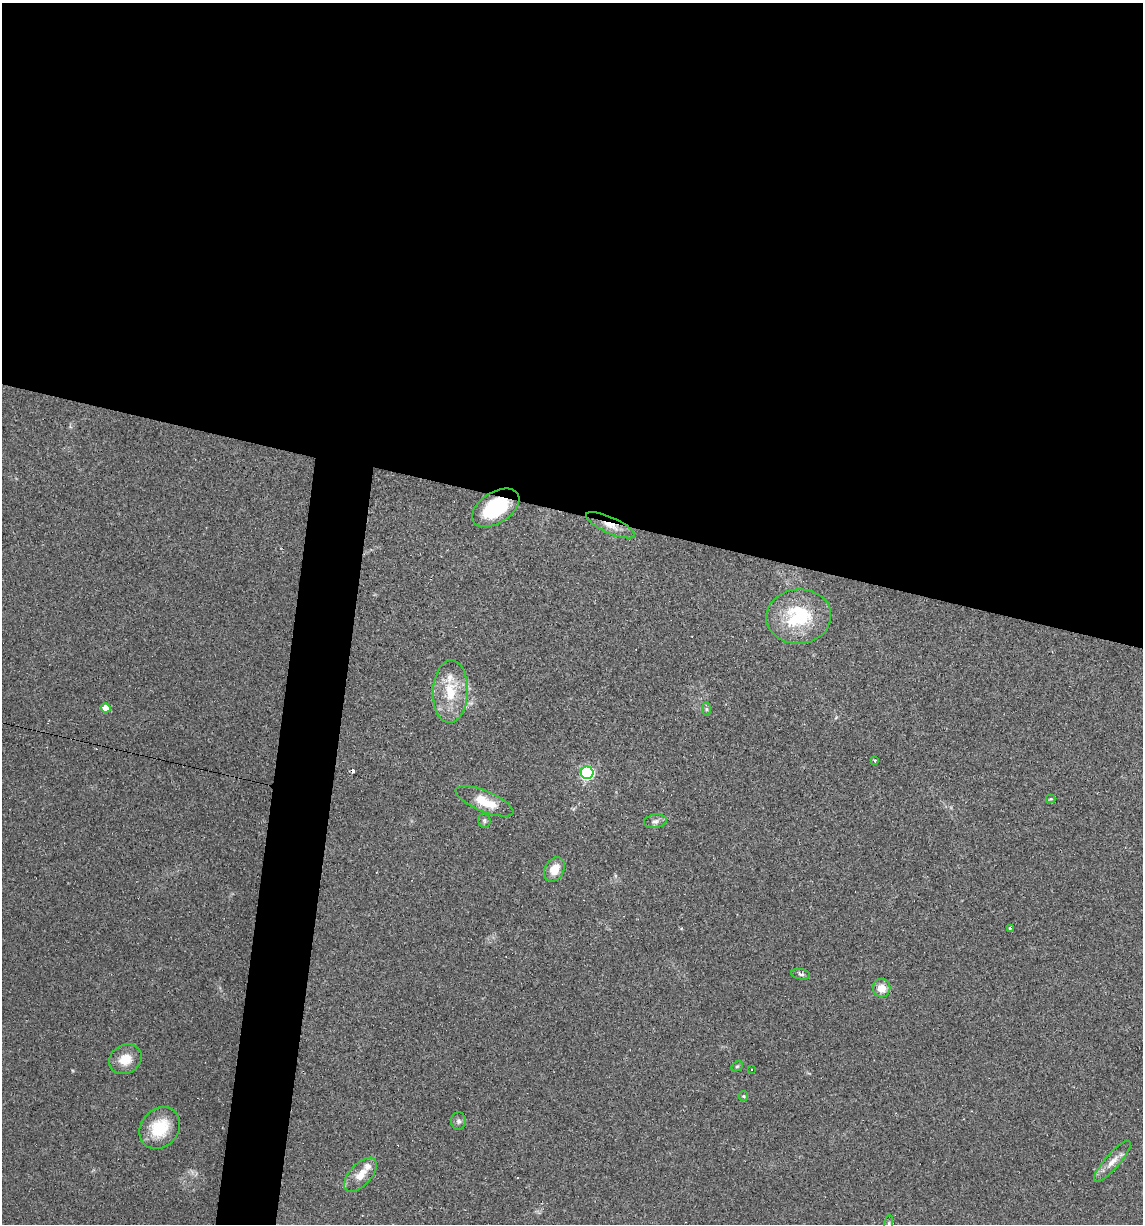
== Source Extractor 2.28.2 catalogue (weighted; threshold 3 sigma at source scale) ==
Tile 3 of 4 x 4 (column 3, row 1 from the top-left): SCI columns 2395-3535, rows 3666-4887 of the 4907 x 4887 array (HDU 1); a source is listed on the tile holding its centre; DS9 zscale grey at full resolution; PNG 1145 x 1226 px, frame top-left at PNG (2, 3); each listed source drawn as its Kron ellipse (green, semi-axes under 4 px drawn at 4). Shown black and unused: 45% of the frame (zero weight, under 2 of 3 exposures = <1% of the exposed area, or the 3 px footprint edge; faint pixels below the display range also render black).
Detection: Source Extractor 2.28.2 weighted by HDU 2 'WHT'; one run over the whole footprint, this tile lists its part. Background 0.0519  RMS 0.0065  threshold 0.0294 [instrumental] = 3 sigma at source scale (4.5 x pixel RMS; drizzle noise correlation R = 1.50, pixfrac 1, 0.05/0.05 arcsec/px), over >= 5 px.
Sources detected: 34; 7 cosmic-ray / hot-pixel residue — neither listed nor drawn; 2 inside a brighter listed object's ellipse — not listed separately; the other 25 listed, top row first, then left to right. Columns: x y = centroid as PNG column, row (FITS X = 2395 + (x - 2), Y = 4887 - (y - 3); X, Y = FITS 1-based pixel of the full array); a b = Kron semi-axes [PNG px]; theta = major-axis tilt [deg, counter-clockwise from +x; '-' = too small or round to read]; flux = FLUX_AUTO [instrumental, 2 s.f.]
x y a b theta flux
496 508 26 15 33 40
610 525 26 8 -24 7.9
799 616 32 27 5 43
450 692 31 17 87 23
106 708 5 4 - 9.6
706 709 7 4 -89 1.1
875 760 3 3 - 0.93
587 773 6 6 - 110
1051 799 5 4 - 0.74
484 801 31 10 -23 15
484 821 7 6 - 1.4
655 821 11 6 7 2.6
554 869 13 9 60 9.5
1010 928 4 4 - 0.8
801 974 9 5 -9 1.5
882 988 9 9 - 6.8
125 1059 17 14 30 12
737 1066 6 4 29 0.9
752 1069 3 3 - 1.2
743 1096 5 4 - 0.72
459 1121 8 7 - 2.1
160 1128 22 18 50 24
1112 1161 26 7 49 6.7
360 1175 21 10 47 8.9
888 1224 9 3 79 1.1
Overlapping masked pixels (flux is a lower limit): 2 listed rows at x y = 496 508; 610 525
Isophote crosses this tile's border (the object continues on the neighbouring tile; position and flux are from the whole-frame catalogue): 1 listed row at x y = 888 1224